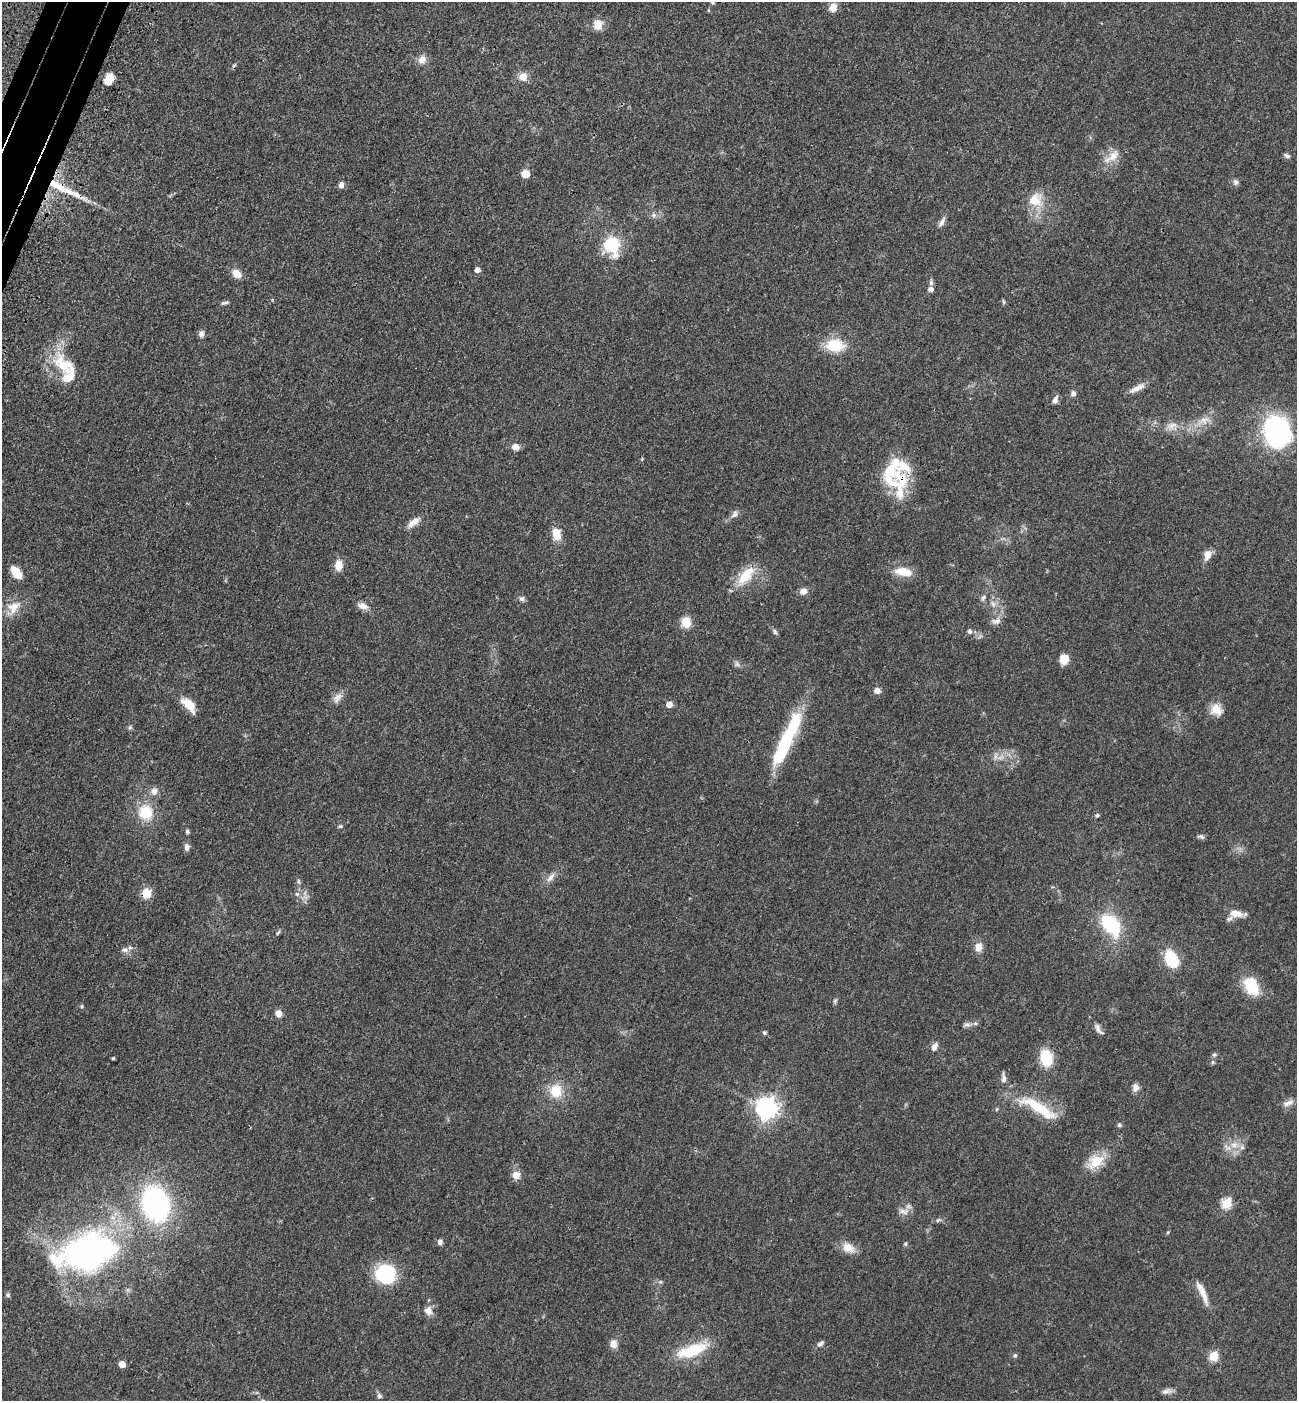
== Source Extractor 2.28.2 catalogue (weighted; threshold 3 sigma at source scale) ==
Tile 11 of 4 x 4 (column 3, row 3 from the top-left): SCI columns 2822-4116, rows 1483-2881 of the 5774 x 5764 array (HDU 1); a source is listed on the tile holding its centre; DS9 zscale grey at full resolution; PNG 1299 x 1403 px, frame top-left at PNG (2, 2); no overlay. Shown black and unused: <1% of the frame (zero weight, under 3 of 4 exposures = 6% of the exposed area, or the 3 px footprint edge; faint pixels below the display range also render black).
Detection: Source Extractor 2.28.2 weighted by HDU 2 'WHT'; one run over the whole footprint, this tile lists its part. Background 0.0449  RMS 0.0053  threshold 0.0239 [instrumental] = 3 sigma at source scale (4.5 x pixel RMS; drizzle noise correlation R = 1.50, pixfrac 1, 0.05/0.05 arcsec/px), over >= 5 px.
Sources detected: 134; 1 inside a brighter object's white glare — not listed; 10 inside a brighter listed object's ellipse — not listed separately; the other 123 listed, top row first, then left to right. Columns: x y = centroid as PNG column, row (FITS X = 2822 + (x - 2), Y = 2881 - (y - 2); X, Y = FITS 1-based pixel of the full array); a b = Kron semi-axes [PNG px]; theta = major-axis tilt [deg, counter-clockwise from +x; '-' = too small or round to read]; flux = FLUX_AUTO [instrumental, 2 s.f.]
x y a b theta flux
713 3 7 3 -19 0.58
833 7 10 8 68 4
708 10 5 3 - 0.46
598 24 13 11 -81 5.4
422 59 11 9 51 3.8
234 65 7 4 44 0.81
523 77 11 10 - 4.2
109 79 12 8 57 6.1
1112 156 27 11 38 7.4
1287 156 9 5 -24 1.3
526 174 8 8 - 4.8
1236 182 8 7 - 1.5
341 185 7 5 78 2.2
59 187 62 9 -26 23
1035 200 20 19 - 11
653 215 7 6 - 1.5
942 222 16 5 60 2.2
611 245 12 10 -70 39
477 270 5 4 - 3.2
237 274 13 10 -45 4.4
931 282 9 5 90 1.3
931 289 6 6 - 2
1003 302 7 4 -81 0.74
225 303 12 4 6 1.2
201 334 8 6 66 2.1
835 345 16 12 -1 19
64 365 39 22 -45 21
1137 388 25 7 28 4.2
1073 393 6 6 - 1.7
1055 400 9 6 65 2.3
1204 420 16 9 21 5.3
1172 426 16 10 31 4.3
1276 434 27 24 46 77
516 447 10 8 -7 3.1
902 480 24 16 -74 15
735 514 12 8 54 2.2
414 522 17 7 38 4.5
556 534 14 9 -76 7.7
1207 555 13 9 73 4.1
339 565 11 8 -86 6.3
16 572 14 8 -53 8.4
903 572 21 10 -8 9.2
746 576 32 14 51 14
803 591 8 7 - 3.3
983 598 8 5 63 1.4
522 599 7 7 - 1.5
993 604 10 5 -55 1.7
363 606 13 8 -18 3.8
13 607 20 14 57 7.9
996 621 13 8 13 2.8
686 622 9 8 - 9.6
970 631 7 6 - 1.2
775 632 8 5 -72 1.1
1064 659 10 9 - 6.6
737 664 9 5 -60 1.5
877 691 7 6 - 3.2
337 698 17 9 57 3.5
669 704 5 5 - 5.8
189 705 16 8 -47 11
1216 710 15 13 -39 6.4
130 727 7 5 52 0.92
785 741 74 14 63 40
1001 757 11 5 27 2.7
154 791 10 9 - 2.8
146 812 17 15 -67 15
1097 815 5 4 - 0.78
340 826 6 4 19 0.77
187 831 6 5 - 0.88
1201 837 12 4 -11 1.3
187 847 8 6 88 2.3
551 877 15 7 49 3.4
298 881 6 4 -89 0.84
147 893 11 10 - 7.1
297 894 7 4 -44 1.1
1236 913 17 8 -8 5.2
1111 924 21 13 -54 37
278 932 8 4 49 0.82
978 947 10 8 78 4.6
125 950 10 6 2 2.1
1171 959 20 14 -61 17
1251 986 20 13 -59 19
835 1001 8 5 74 0.96
82 1006 5 3 - 0.55
278 1013 8 7 - 3.5
967 1025 10 6 -14 1.7
1098 1029 18 7 -57 2.6
764 1033 5 5 - 0.83
934 1047 10 7 64 2.6
1214 1055 6 5 - 0.97
113 1058 3 3 - 0.75
1046 1058 14 10 -78 19
1213 1062 5 5 - 0.89
1004 1079 13 6 -90 2.2
1136 1088 10 8 67 2.7
556 1091 15 12 -89 12
1288 1103 16 7 22 3
767 1108 8 7 - 350
1039 1108 52 12 -31 24
997 1109 5 5 - 0.61
1119 1125 6 6 - 1.1
1234 1145 12 9 6 5.1
1095 1161 24 16 33 12
516 1175 9 9 - 4.2
1227 1203 6 5 - 35
155 1204 31 24 -74 100
904 1211 17 8 -6 3.3
938 1220 8 5 24 1.1
440 1242 7 6 - 1.6
905 1244 6 4 74 0.76
848 1248 16 12 -30 6.4
87 1252 59 33 13 180
385 1274 21 20 - 32
1202 1293 33 7 -67 6.6
8 1295 6 5 - 0.93
428 1311 12 10 -60 3.5
820 1343 10 5 40 1.7
613 1344 9 8 - 3.6
692 1351 39 14 20 21
1015 1355 6 5 - 0.85
1214 1356 5 5 - 24
122 1364 5 4 - 7.7
1166 1391 15 7 11 2.4
379 1396 7 6 - 1.3
Overlapping masked pixels (flux is a lower limit): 2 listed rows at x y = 59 187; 902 480